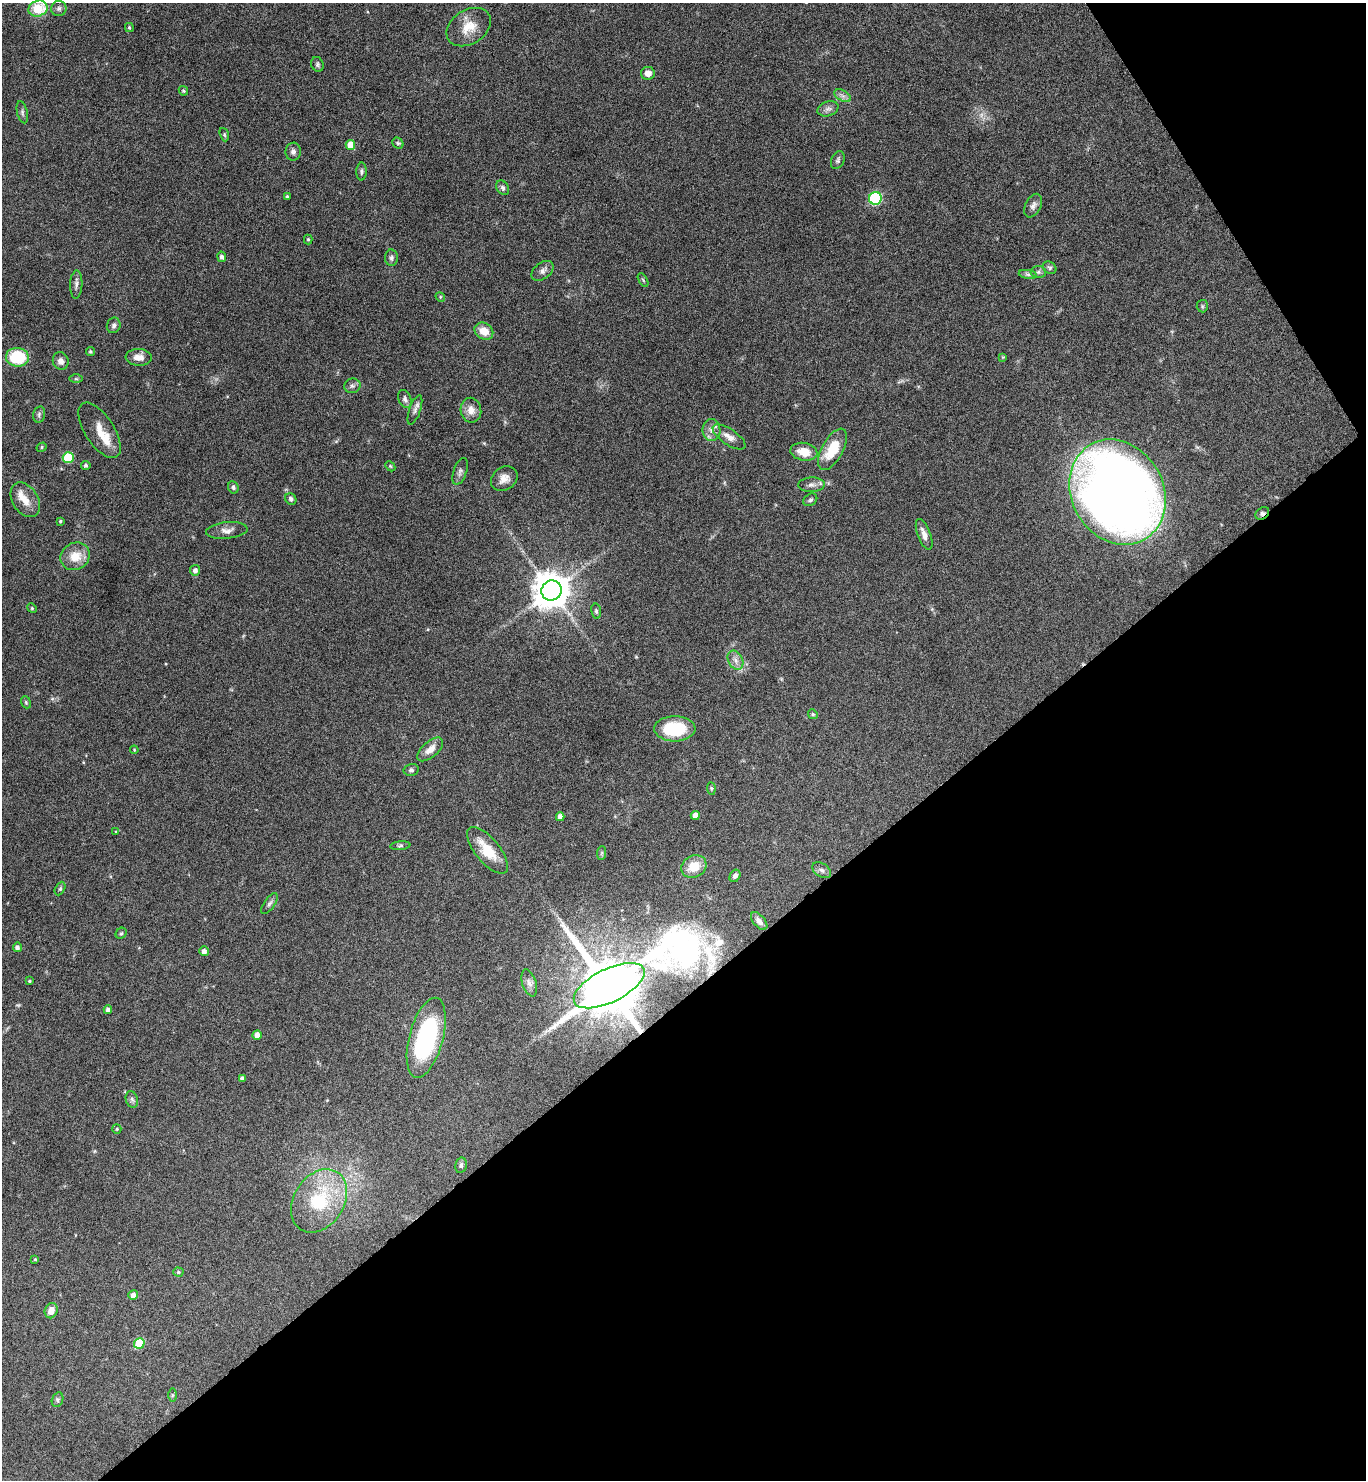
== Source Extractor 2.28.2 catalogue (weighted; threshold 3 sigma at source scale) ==
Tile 12 of 4 x 4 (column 4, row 3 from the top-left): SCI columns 4253-5616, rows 1484-2961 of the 5914 x 5919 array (HDU 1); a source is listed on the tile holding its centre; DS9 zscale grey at full resolution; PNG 1368 x 1482 px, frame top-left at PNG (2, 3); each listed source drawn as its Kron ellipse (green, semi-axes under 4 px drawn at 4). Shown black and unused: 36% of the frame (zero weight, under 4 of 8 exposures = <1% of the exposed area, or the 3 px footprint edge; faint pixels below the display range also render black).
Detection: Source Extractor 2.28.2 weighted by HDU 2 'WHT'; one run over the whole footprint, this tile lists its part. Background 0.0784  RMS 0.0045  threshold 0.0183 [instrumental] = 3 sigma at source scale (4.09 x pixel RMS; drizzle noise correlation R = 1.36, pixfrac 0.8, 0.05/0.05 arcsec/px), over >= 5 px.
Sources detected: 114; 1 too faint to see at this stretch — neither listed nor drawn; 2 inside a brighter listed object's ellipse — not listed separately; the other 111 listed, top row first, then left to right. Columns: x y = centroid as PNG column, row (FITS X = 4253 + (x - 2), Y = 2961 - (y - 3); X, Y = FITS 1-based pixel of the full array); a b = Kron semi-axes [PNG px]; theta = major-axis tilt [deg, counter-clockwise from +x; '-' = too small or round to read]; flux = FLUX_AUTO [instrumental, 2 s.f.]
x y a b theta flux
38 9 10 7 20 16
59 9 7 7 - 1.2
469 27 24 17 32 7.6
129 28 4 3 - 0.53
317 64 7 6 - 0.94
648 73 7 6 - 3.1
183 91 5 4 - 0.55
843 96 9 5 -31 1.4
828 109 11 7 18 1.7
22 112 11 5 -77 1
224 135 7 4 -71 0.59
398 143 6 5 - 0.66
350 145 5 5 - 6.9
293 152 9 7 83 1.6
838 160 9 6 65 1
362 171 9 5 89 0.92
503 188 8 5 -59 1.1
287 197 4 3 - 0.59
875 198 6 6 - 41
1033 206 12 7 62 1.9
308 239 5 4 - 0.51
222 257 5 4 - 1.3
391 258 8 6 -88 1.1
1050 268 7 5 -34 0.77
542 271 12 8 37 1.9
1038 272 7 6 - 0.99
1028 274 9 4 -8 1.1
643 280 7 3 -59 0.52
76 284 14 6 87 1.6
440 297 5 4 - 0.46
1202 306 6 5 - 0.65
114 325 8 7 - 1.2
484 331 10 8 -31 5
90 352 4 4 - 0.59
17 357 11 9 -6 20
139 357 13 8 -3 3.7
1003 357 4 4 - 0.33
61 361 9 7 -72 2.4
76 379 7 4 0 0.69
352 386 8 7 - 1.3
405 399 9 6 -69 1.3
415 410 15 5 71 1.7
471 410 12 10 -78 3.9
39 414 8 6 75 0.96
100 430 32 14 -57 7.2
711 430 11 9 -90 2.6
729 437 19 8 -34 3.5
42 447 5 4 - 0.65
833 449 23 10 61 12
804 452 13 9 -10 6.6
68 457 5 5 - 19
86 465 4 4 - 0.72
390 466 6 4 -47 0.55
460 471 14 6 71 1.5
504 479 14 11 35 3.3
811 485 13 7 3 2
233 487 6 5 - 0.92
1117 492 55 46 -61 570
291 499 6 5 - 1.1
25 500 19 13 -58 5.4
810 500 7 5 35 0.9
1262 513 7 5 36 1.1
60 521 3 3 - 0.53
227 530 21 8 5 2.9
924 534 16 6 -69 2.8
75 556 15 13 31 7.1
195 570 5 5 - 1.8
552 590 10 10 - 950
32 608 5 4 - 0.55
596 611 7 5 -80 0.8
735 660 10 7 -64 2.3
26 702 6 4 -69 0.59
813 714 5 4 - 0.52
675 729 20 12 0 19
430 749 16 8 41 3.7
134 750 4 3 - 0.35
411 770 7 6 - 0.94
711 788 6 4 -83 0.56
695 815 5 4 - 2.6
560 817 4 4 - 1.8
116 832 4 3 - 0.37
400 846 10 4 5 0.79
487 850 28 12 -50 11
602 853 7 4 89 0.61
694 867 13 11 28 7
822 870 10 6 -34 1.4
735 876 7 5 60 1.2
60 889 7 4 63 0.69
269 904 12 5 55 1.2
759 921 10 5 -49 2.1
121 933 6 5 - 0.62
17 947 5 4 - 1.2
204 951 5 5 - 1.8
29 981 3 3 - 0.48
529 983 14 7 -72 2.2
609 986 38 16 26 4300
108 1010 4 4 - 1.2
257 1035 5 4 - 2.7
426 1038 41 17 75 52
242 1078 4 3 - 1.2
132 1100 8 6 -73 1.1
117 1129 5 4 - 0.47
461 1165 8 5 78 1
319 1201 34 25 57 29
35 1259 4 4 - 0.49
178 1272 5 4 - 0.69
133 1295 5 4 - 2.3
51 1311 8 6 68 3.7
139 1343 5 5 - 13
172 1395 6 4 90 0.57
58 1400 7 5 74 0.84
Overlapping masked pixels (flux is a lower limit): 2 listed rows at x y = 1262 513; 609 986
Isophote crosses this tile's border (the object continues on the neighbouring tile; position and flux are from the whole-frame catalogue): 1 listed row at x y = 38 9